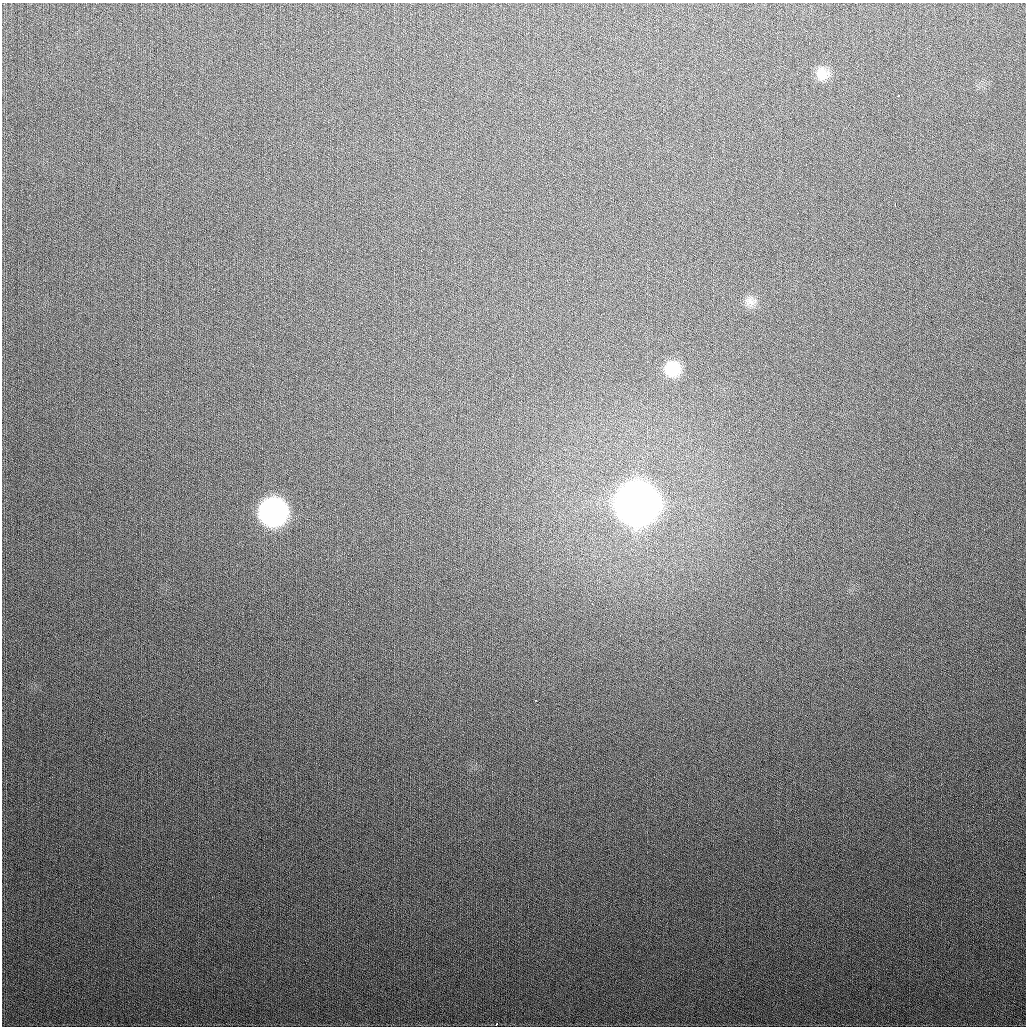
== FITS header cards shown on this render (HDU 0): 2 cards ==
NAXIS1  =                 1024
NAXIS2  =                 1024

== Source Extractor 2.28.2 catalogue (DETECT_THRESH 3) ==
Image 1024 x 1024 px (HDU 0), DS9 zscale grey, 1 PNG px = 1 image px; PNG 1028 x 1028 px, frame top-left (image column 1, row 1024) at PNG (2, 3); no overlay
Background 308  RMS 12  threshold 36.4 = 3 sigma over >= 5 px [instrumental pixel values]
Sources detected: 9; all 9 listed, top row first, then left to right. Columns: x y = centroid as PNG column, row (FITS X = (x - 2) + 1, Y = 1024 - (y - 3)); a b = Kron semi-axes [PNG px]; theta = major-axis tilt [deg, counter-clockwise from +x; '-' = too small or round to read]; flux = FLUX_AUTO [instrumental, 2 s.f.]
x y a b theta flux
822 74 16 15 - 1.2e+04
898 96 4 2 - 2.8e+03
895 204 4 2 - 1.9e+03
750 301 15 12 -7 6.4e+03
672 369 17 17 - 2.4e+04
637 503 19 19 - 3.3e+06
273 512 17 17 - 3.7e+05
535 700 3 2 - 2.0e+03
497 1024 4 2 - 2.2e+03
At the frame edge (FLAGS 8, measured only in part): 1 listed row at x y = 497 1024